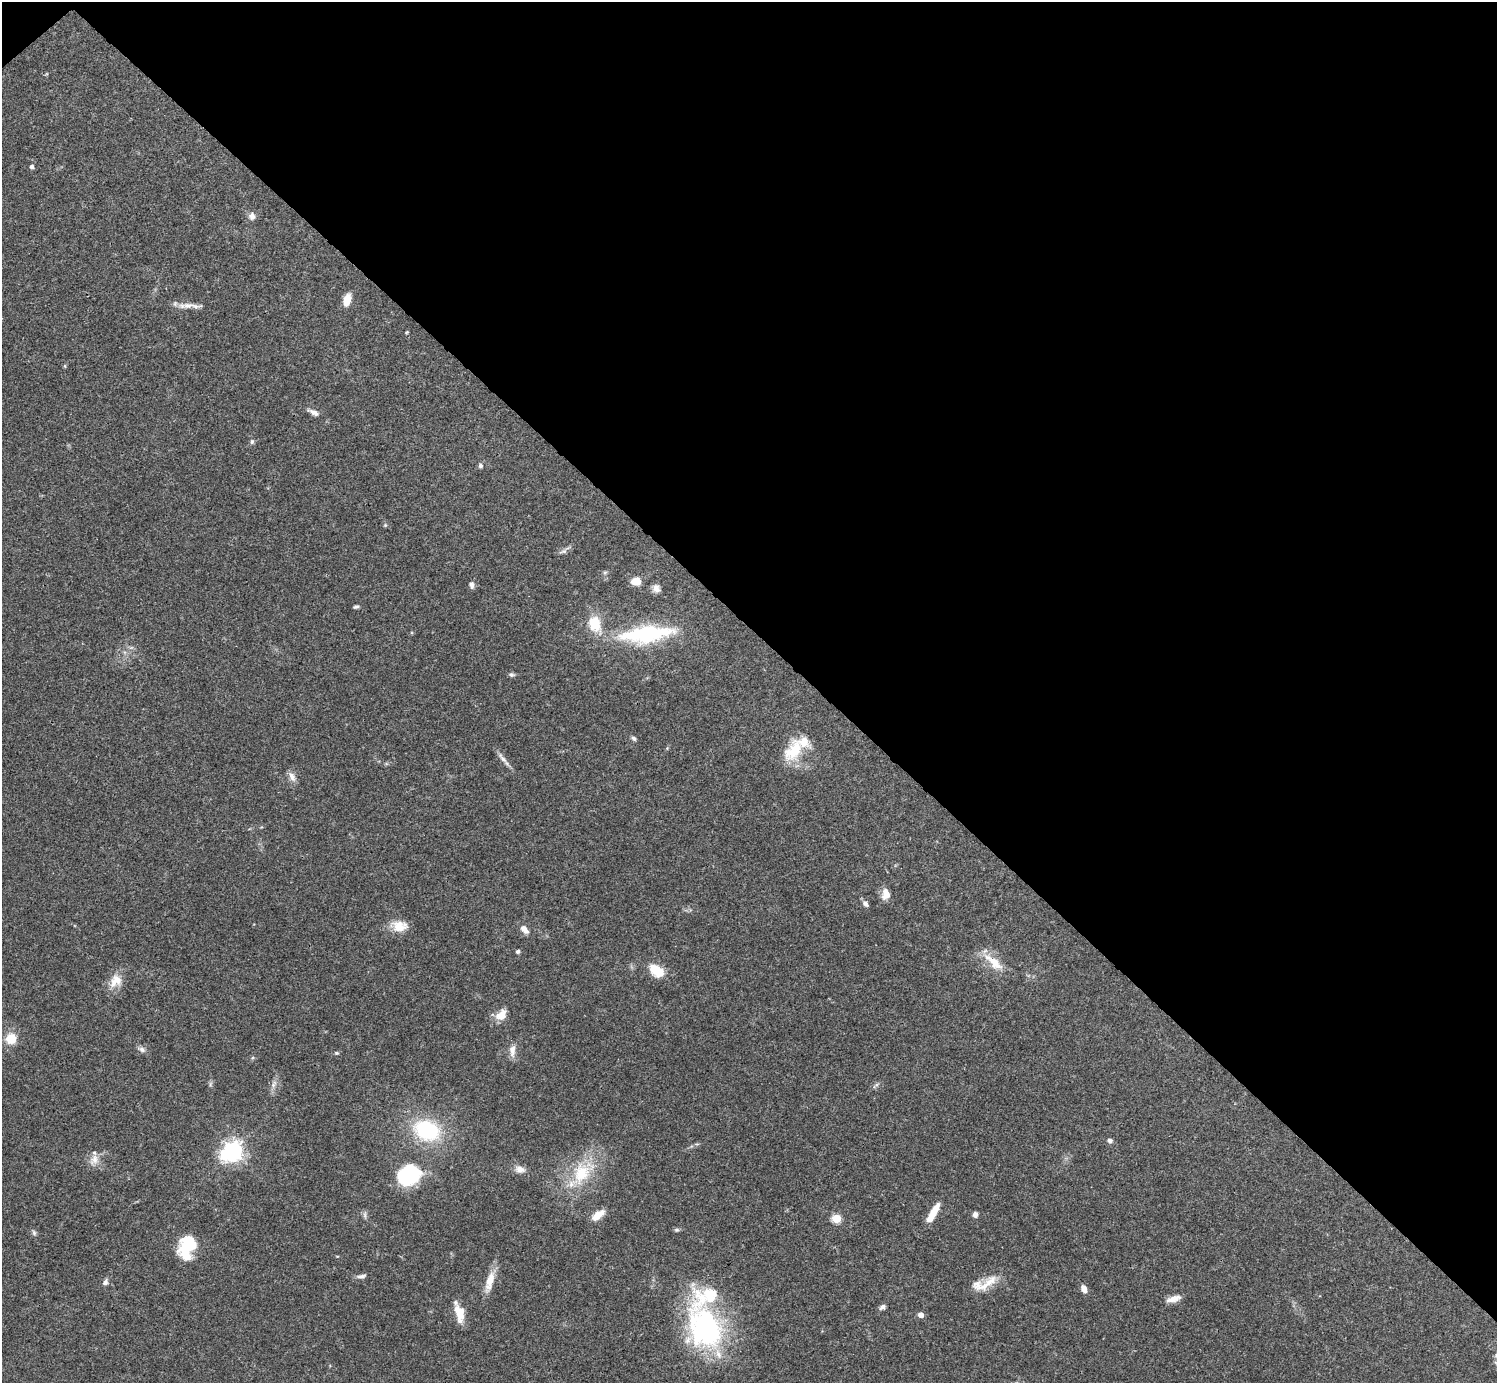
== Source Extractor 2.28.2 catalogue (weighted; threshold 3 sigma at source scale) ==
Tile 3 of 4 x 4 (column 3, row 1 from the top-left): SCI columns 2990-4484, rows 4302-5682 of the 5982 x 5981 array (HDU 1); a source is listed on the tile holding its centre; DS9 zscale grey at full resolution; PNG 1499 x 1385 px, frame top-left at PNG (2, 2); no overlay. Shown black and unused: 46% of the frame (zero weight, under 3 of 4 exposures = <1% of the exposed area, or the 3 px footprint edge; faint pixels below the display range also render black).
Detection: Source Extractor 2.28.2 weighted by HDU 2 'WHT'; one run over the whole footprint, this tile lists its part. Background 0.041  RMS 0.0027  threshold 0.012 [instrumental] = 3 sigma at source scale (4.5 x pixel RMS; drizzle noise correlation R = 1.50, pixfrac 1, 0.05/0.05 arcsec/px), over >= 5 px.
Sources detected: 72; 3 inside a brighter object's white glare — not listed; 3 inside a brighter listed object's ellipse — not listed separately; the other 66 listed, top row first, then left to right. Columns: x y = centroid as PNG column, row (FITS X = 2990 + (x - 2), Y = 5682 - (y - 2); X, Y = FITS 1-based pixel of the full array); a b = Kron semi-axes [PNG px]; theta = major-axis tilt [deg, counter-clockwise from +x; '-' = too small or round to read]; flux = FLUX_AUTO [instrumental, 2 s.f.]
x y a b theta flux
31 166 5 4 - 0.74
252 216 10 8 -70 1.4
347 300 13 7 75 3.8
188 305 26 7 3 2.6
407 332 4 4 - 0.28
65 366 5 3 - 0.25
314 412 16 7 -25 1.5
252 442 7 5 88 0.56
480 466 6 6 - 0.66
385 525 6 5 - 0.36
564 551 17 6 34 1.1
605 572 7 5 -69 0.51
636 581 7 6 - 5.5
472 585 8 6 -79 0.98
656 589 9 8 - 1.6
356 607 6 4 13 0.52
595 624 20 14 -71 7.7
646 634 62 18 6 29
131 648 7 4 19 0.51
512 675 8 5 -4 0.58
634 738 6 5 - 0.64
794 750 29 18 58 10
502 758 26 5 -51 1.6
292 776 14 8 -64 1.6
886 894 13 9 -89 2.8
865 903 8 6 -55 1.1
399 926 20 13 -8 4.4
524 929 10 6 -50 2
518 951 4 4 - 0.58
994 962 33 11 -42 5.7
656 970 16 11 -35 6.5
116 981 19 16 57 4.1
501 1015 12 9 48 3.8
11 1039 11 11 - 5
141 1049 12 6 -25 1
512 1050 17 7 88 2.1
336 1053 6 5 - 0.43
210 1084 7 4 88 0.52
273 1084 13 7 64 1.5
876 1085 12 4 36 0.65
427 1130 28 21 -21 24
1110 1141 7 6 - 0.89
697 1144 5 5 - 0.36
233 1150 7 6 - 150
94 1160 17 12 61 2.7
520 1169 14 10 -20 2
581 1173 40 25 51 15
407 1176 25 21 10 18
933 1213 24 7 61 5
365 1215 12 4 -90 0.72
598 1215 16 7 38 3.4
975 1215 5 5 - 1.3
836 1218 5 5 - 14
676 1230 7 5 0 0.49
34 1233 8 5 -74 0.61
186 1247 26 14 82 11
361 1276 13 6 7 1
490 1281 30 9 75 4.3
105 1282 9 6 56 0.96
988 1283 35 12 40 5.2
1084 1289 8 5 -67 1.9
1173 1299 17 6 15 2.4
882 1307 7 5 36 0.99
459 1312 21 10 -74 5
921 1315 5 4 - 2.1
705 1328 57 41 -66 49